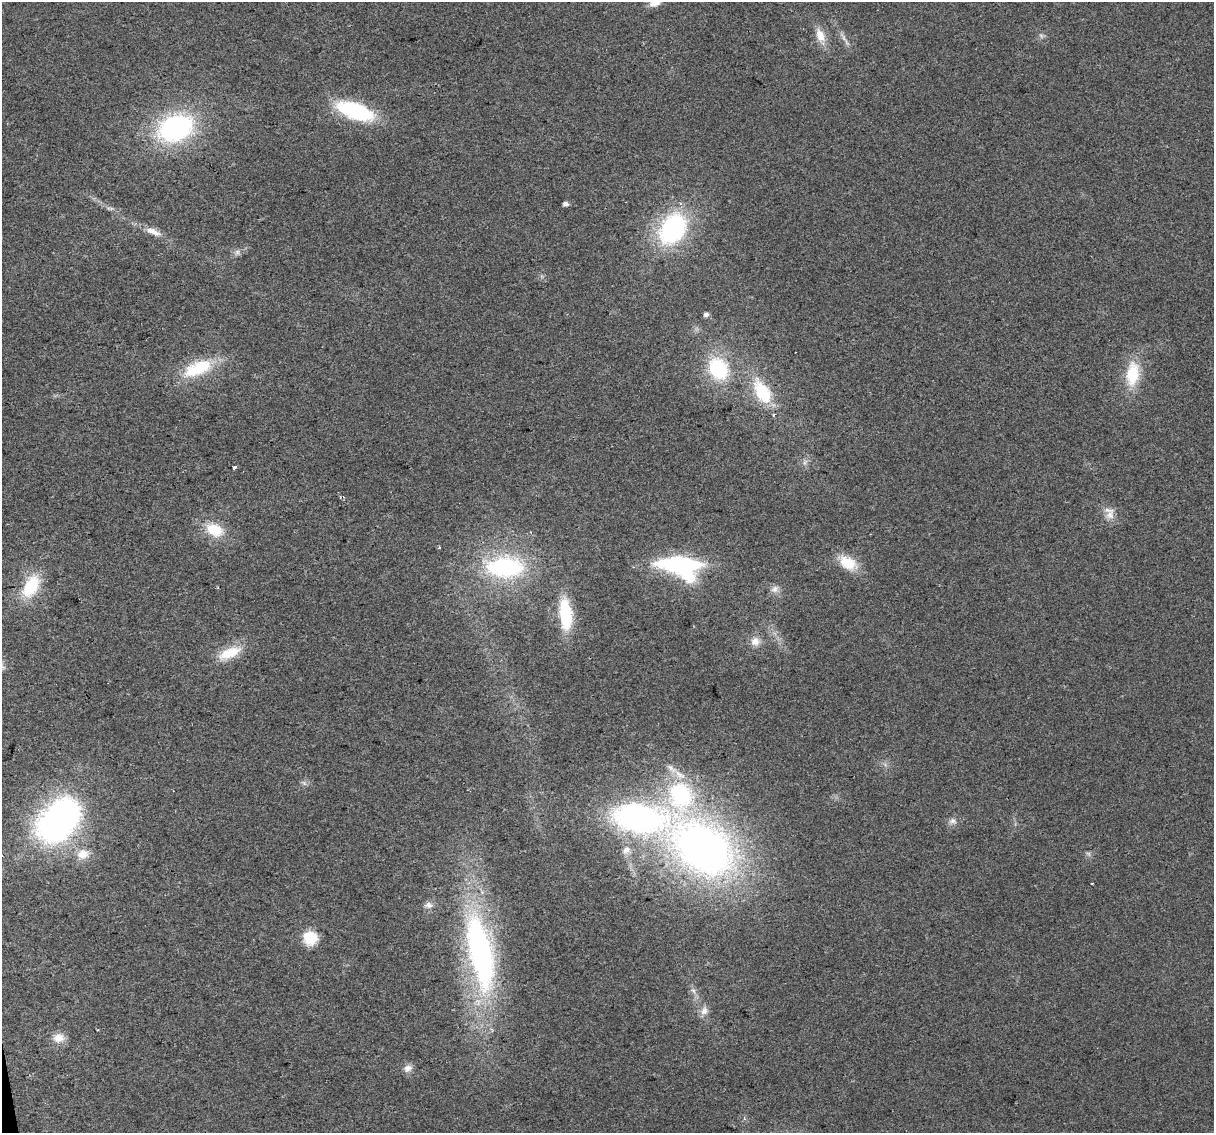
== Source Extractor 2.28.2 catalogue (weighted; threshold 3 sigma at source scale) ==
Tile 7 of 4 x 4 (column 3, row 2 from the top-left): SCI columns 2425-3636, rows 2334-3464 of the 4848 x 4619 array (HDU 1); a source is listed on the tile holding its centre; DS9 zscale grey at full resolution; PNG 1216 x 1135 px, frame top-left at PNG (2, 2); no overlay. Shown black and unused: <1% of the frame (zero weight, under 2 of 3 exposures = <1% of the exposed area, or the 3 px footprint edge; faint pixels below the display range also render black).
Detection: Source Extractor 2.28.2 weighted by HDU 2 'WHT'; one run over the whole footprint, this tile lists its part. Background 0.0271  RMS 0.0062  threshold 0.0281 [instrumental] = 3 sigma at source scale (4.5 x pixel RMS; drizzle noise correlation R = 1.50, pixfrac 1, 0.0396/0.0396 arcsec/px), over >= 5 px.
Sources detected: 47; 2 too faint to see at this stretch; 2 inside a brighter object's white glare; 3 cosmic-ray / hot-pixel residue — not listed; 3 inside a brighter listed object's ellipse — not listed separately; the other 37 listed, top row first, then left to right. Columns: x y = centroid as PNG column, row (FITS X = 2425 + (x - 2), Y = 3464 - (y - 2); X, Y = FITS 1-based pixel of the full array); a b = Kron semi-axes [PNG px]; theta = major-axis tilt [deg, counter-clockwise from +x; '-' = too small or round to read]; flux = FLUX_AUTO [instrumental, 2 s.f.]
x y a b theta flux
656 2 21 9 27 7.3
820 35 18 11 -67 8.5
355 111 36 15 -19 64
176 128 34 25 22 110
566 204 5 4 - 2.8
673 229 31 23 55 94
153 231 22 8 -20 6.8
237 252 8 6 63 2.1
706 314 5 5 - 2.4
198 368 41 19 22 31
718 369 24 19 -58 44
1133 374 27 14 83 26
762 392 31 17 -61 30
235 466 3 3 - 12
1110 515 13 12 - 6.1
214 530 22 15 -22 18
848 563 23 14 -32 16
679 564 36 13 -3 99
505 567 41 23 0 81
31 586 26 15 60 29
775 589 12 9 28 3.7
565 614 36 13 -85 32
755 641 13 12 - 5.4
229 653 34 13 23 16
671 768 20 7 -38 6.1
953 821 11 7 -8 2.9
54 826 32 29 -3 180
703 848 79 54 -36 360
626 850 13 10 37 4.6
83 854 16 12 1 8.8
428 905 10 8 -15 3.1
310 938 12 11 - 23
481 953 83 25 -79 200
693 990 8 5 -57 2
704 1011 11 10 - 4.4
59 1038 15 13 9 7
408 1068 12 9 26 3.9
Isophote crosses this tile's border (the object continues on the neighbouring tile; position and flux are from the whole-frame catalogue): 1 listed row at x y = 656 2